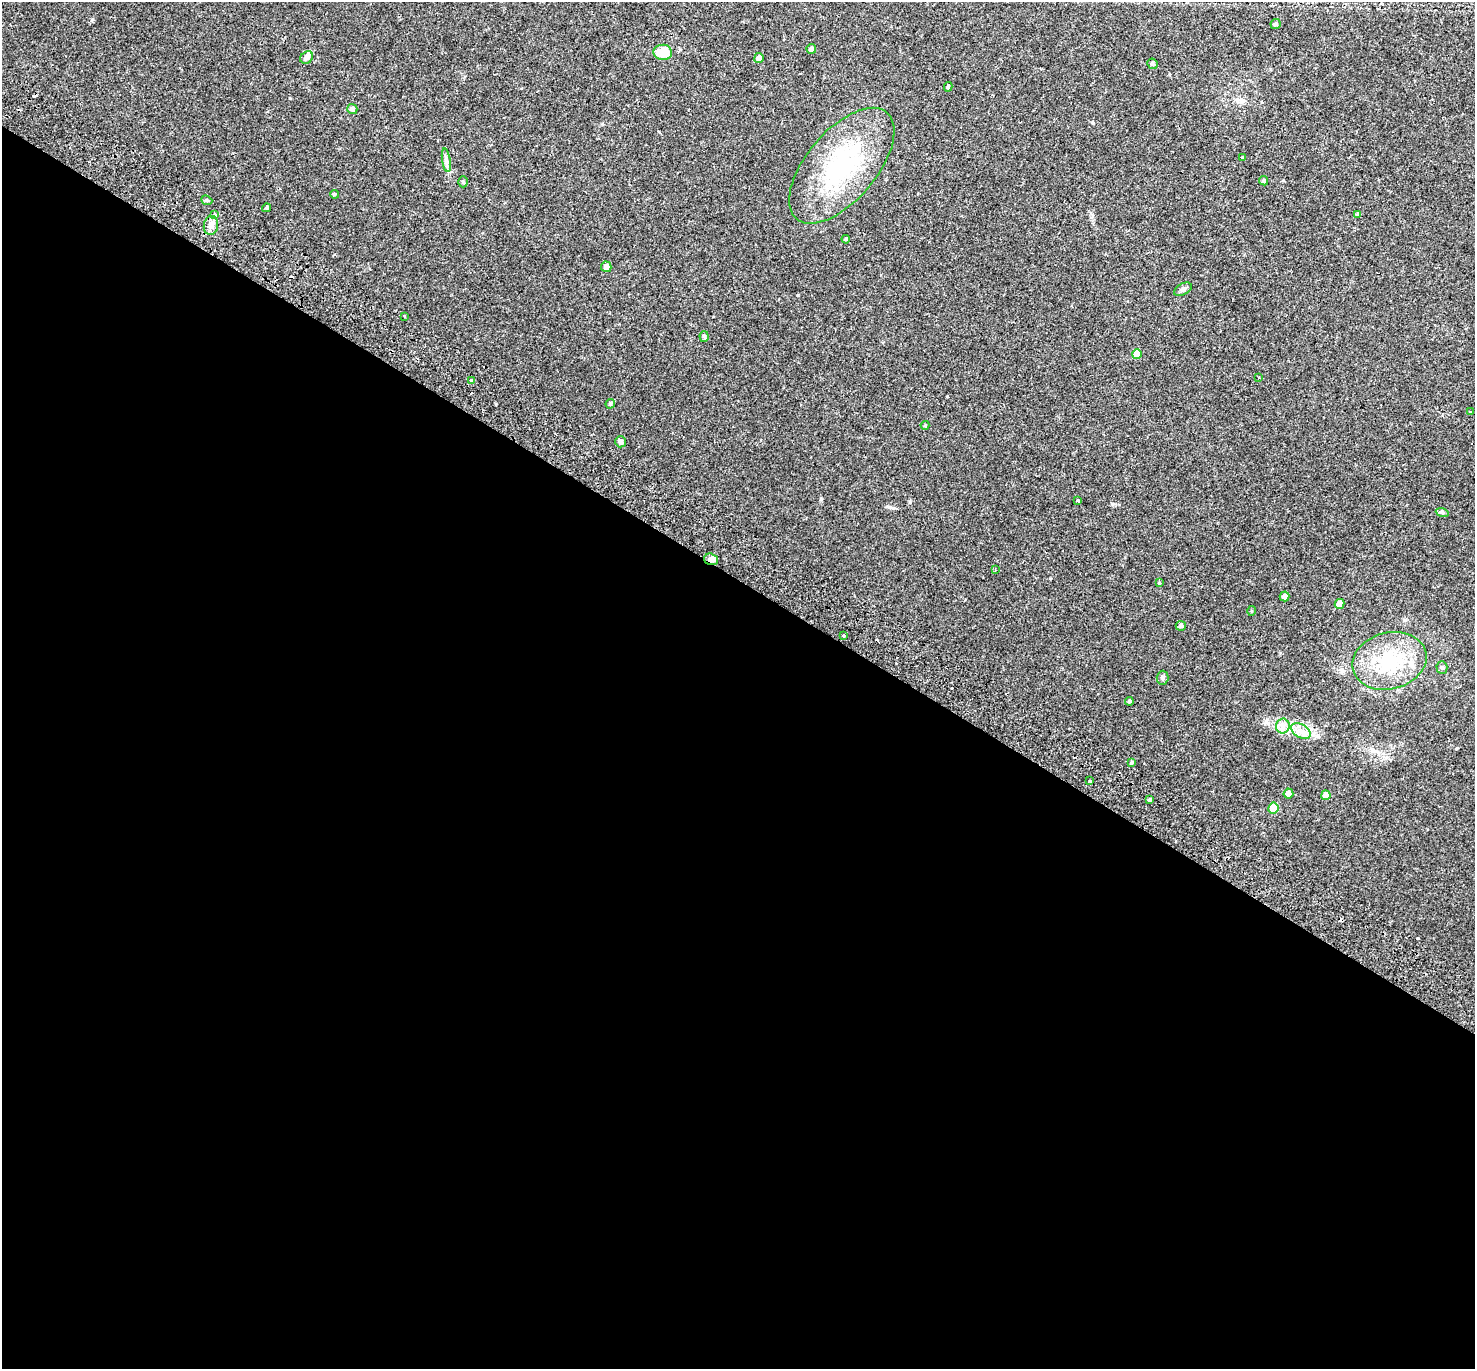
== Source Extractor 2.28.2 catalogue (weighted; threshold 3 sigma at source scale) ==
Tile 14 of 4 x 4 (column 2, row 4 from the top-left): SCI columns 1544-3016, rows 291-1657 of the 6044 x 6110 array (HDU 1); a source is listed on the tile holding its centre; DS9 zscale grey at full resolution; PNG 1477 x 1371 px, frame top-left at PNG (2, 2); each listed source drawn as its Kron ellipse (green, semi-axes under 4 px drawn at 4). Shown black and unused: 58% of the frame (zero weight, under 2 of 3 exposures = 5% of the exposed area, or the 3 px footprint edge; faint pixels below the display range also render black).
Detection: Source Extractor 2.28.2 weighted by HDU 2 'WHT'; one run over the whole footprint, this tile lists its part. Background 0.0254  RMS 0.0035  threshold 0.0156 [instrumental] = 3 sigma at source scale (4.5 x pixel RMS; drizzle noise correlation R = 1.50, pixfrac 1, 0.0396/0.0396 arcsec/px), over >= 5 px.
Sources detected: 58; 4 cosmic-ray / hot-pixel residue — neither listed nor drawn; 1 inside a brighter listed object's ellipse — not listed separately; the other 53 listed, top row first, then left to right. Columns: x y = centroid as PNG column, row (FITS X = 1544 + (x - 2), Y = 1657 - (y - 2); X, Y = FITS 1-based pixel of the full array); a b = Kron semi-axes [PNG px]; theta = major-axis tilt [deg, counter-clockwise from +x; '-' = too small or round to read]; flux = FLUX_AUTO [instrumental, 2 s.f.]
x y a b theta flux
1275 24 5 4 - 0.62
811 49 5 5 - 0.84
663 52 9 8 - 6.6
307 57 7 5 40 1
759 58 5 4 - 1.9
1152 64 5 5 - 0.64
948 87 5 4 - 0.52
352 109 5 5 - 1.1
1242 158 3 3 - 2.5
446 160 12 4 -80 1
842 166 70 35 50 39
1264 181 5 4 - 0.53
463 182 5 4 - 0.46
334 194 4 4 - 0.59
207 200 5 4 - 0.53
266 208 4 4 - 0.49
1358 214 4 4 - 0.71
215 215 3 3 - 2.1
211 225 9 7 83 1.5
846 239 4 3 - 0.36
606 267 5 5 - 1.6
1183 289 9 5 28 0.89
405 316 3 2 - 0.34
704 336 5 4 - 0.57
1137 354 5 5 - 4.7
1259 378 2 2 - 0.28
471 380 3 2 - 0.78
610 404 5 4 - 0.56
1470 412 3 2 - 0.32
925 425 4 4 - 0.33
620 442 5 5 - 1.1
1078 501 3 3 - 0.92
1442 512 6 4 -19 0.49
711 559 7 5 -18 1.8
995 569 4 2 - 0.27
1159 583 3 3 - 0.56
1285 596 5 5 - 1.4
1340 604 5 5 - 2.3
1251 611 5 3 - 0.29
1181 626 5 5 - 0.8
844 636 3 3 - 1.6
1389 661 38 28 15 20
1442 668 6 5 - 0.56
1163 678 7 6 - 0.79
1129 701 4 4 - 0.58
1283 726 7 7 - 1.4
1301 731 11 6 -31 2
1132 762 4 4 - 0.41
1090 781 3 3 - 0.5
1288 793 5 5 - 1.9
1326 795 5 4 - 3
1150 800 3 3 - 1.2
1273 808 5 5 - 8
Overlapping masked pixels (flux is a lower limit): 1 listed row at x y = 711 559
Unlisted compact peaks at least as high as the median listed source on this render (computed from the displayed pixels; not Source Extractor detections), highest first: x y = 821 499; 1112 504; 496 404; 1093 123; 947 396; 798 295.